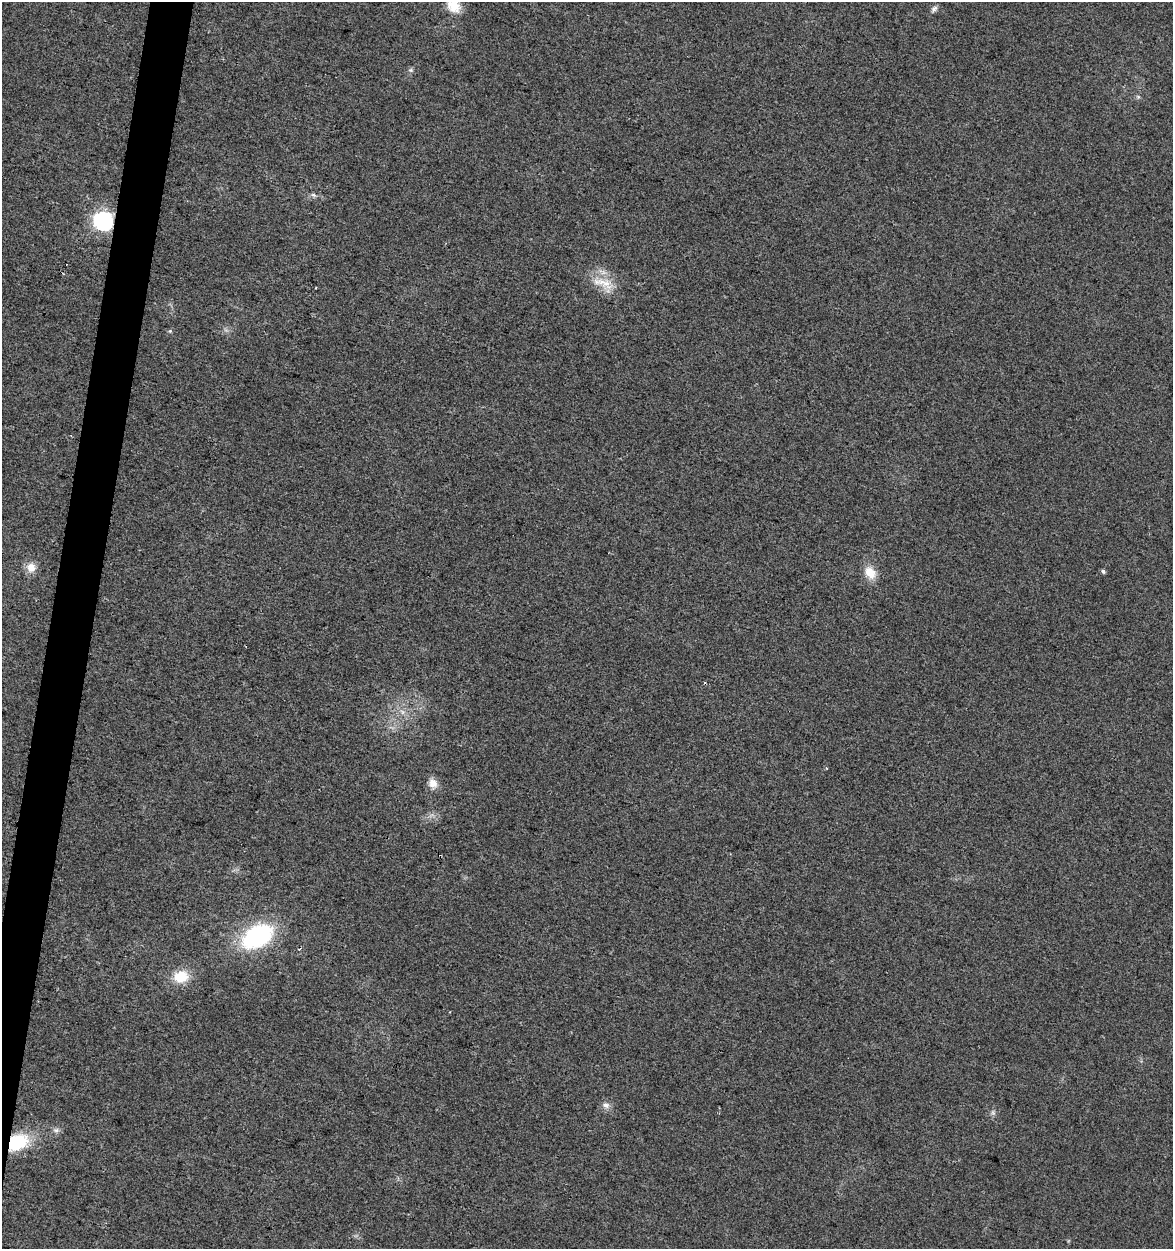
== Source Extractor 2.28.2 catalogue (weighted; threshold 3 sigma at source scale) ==
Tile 7 of 4 x 4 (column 3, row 2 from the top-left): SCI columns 2628-3798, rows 2495-3741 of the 5193 x 4995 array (HDU 1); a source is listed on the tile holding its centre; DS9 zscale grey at full resolution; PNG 1175 x 1251 px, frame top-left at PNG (2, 2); no overlay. Shown black and unused: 3% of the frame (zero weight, under 2 of 3 exposures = <1% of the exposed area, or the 3 px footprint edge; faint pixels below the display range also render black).
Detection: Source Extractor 2.28.2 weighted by HDU 2 'WHT'; one run over the whole footprint, this tile lists its part. Background 0.017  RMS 0.0078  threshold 0.035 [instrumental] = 3 sigma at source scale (4.5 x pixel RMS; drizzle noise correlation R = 1.50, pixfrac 1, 0.0396/0.0396 arcsec/px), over >= 5 px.
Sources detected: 22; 2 cosmic-ray / hot-pixel residue — not listed; the other 20 listed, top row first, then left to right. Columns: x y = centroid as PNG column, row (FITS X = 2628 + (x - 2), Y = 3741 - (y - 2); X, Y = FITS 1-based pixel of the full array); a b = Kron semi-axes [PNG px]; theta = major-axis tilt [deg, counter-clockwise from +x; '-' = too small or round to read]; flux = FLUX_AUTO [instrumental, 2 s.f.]
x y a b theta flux
453 6 20 15 -43 13
934 9 11 6 54 2.6
411 70 7 5 0 1.6
1138 97 6 5 - 1.4
314 195 9 5 -26 1.8
103 221 8 7 - 330
602 282 31 10 -4 15
315 288 2 2 - 0.63
170 331 5 5 - 1
31 567 13 11 80 7.8
1103 571 5 4 - 1.7
870 573 17 12 -54 12
402 712 8 5 -59 2.8
433 783 13 10 -59 6.9
257 936 29 18 30 100
181 977 17 13 12 20
606 1105 10 8 -11 4
993 1113 7 5 -78 1.9
56 1130 8 6 0 2.6
17 1142 21 15 25 44
Overlapping masked pixels (flux is a lower limit): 2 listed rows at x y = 103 221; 17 1142
Isophote crosses this tile's border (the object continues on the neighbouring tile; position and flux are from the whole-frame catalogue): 1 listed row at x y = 453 6